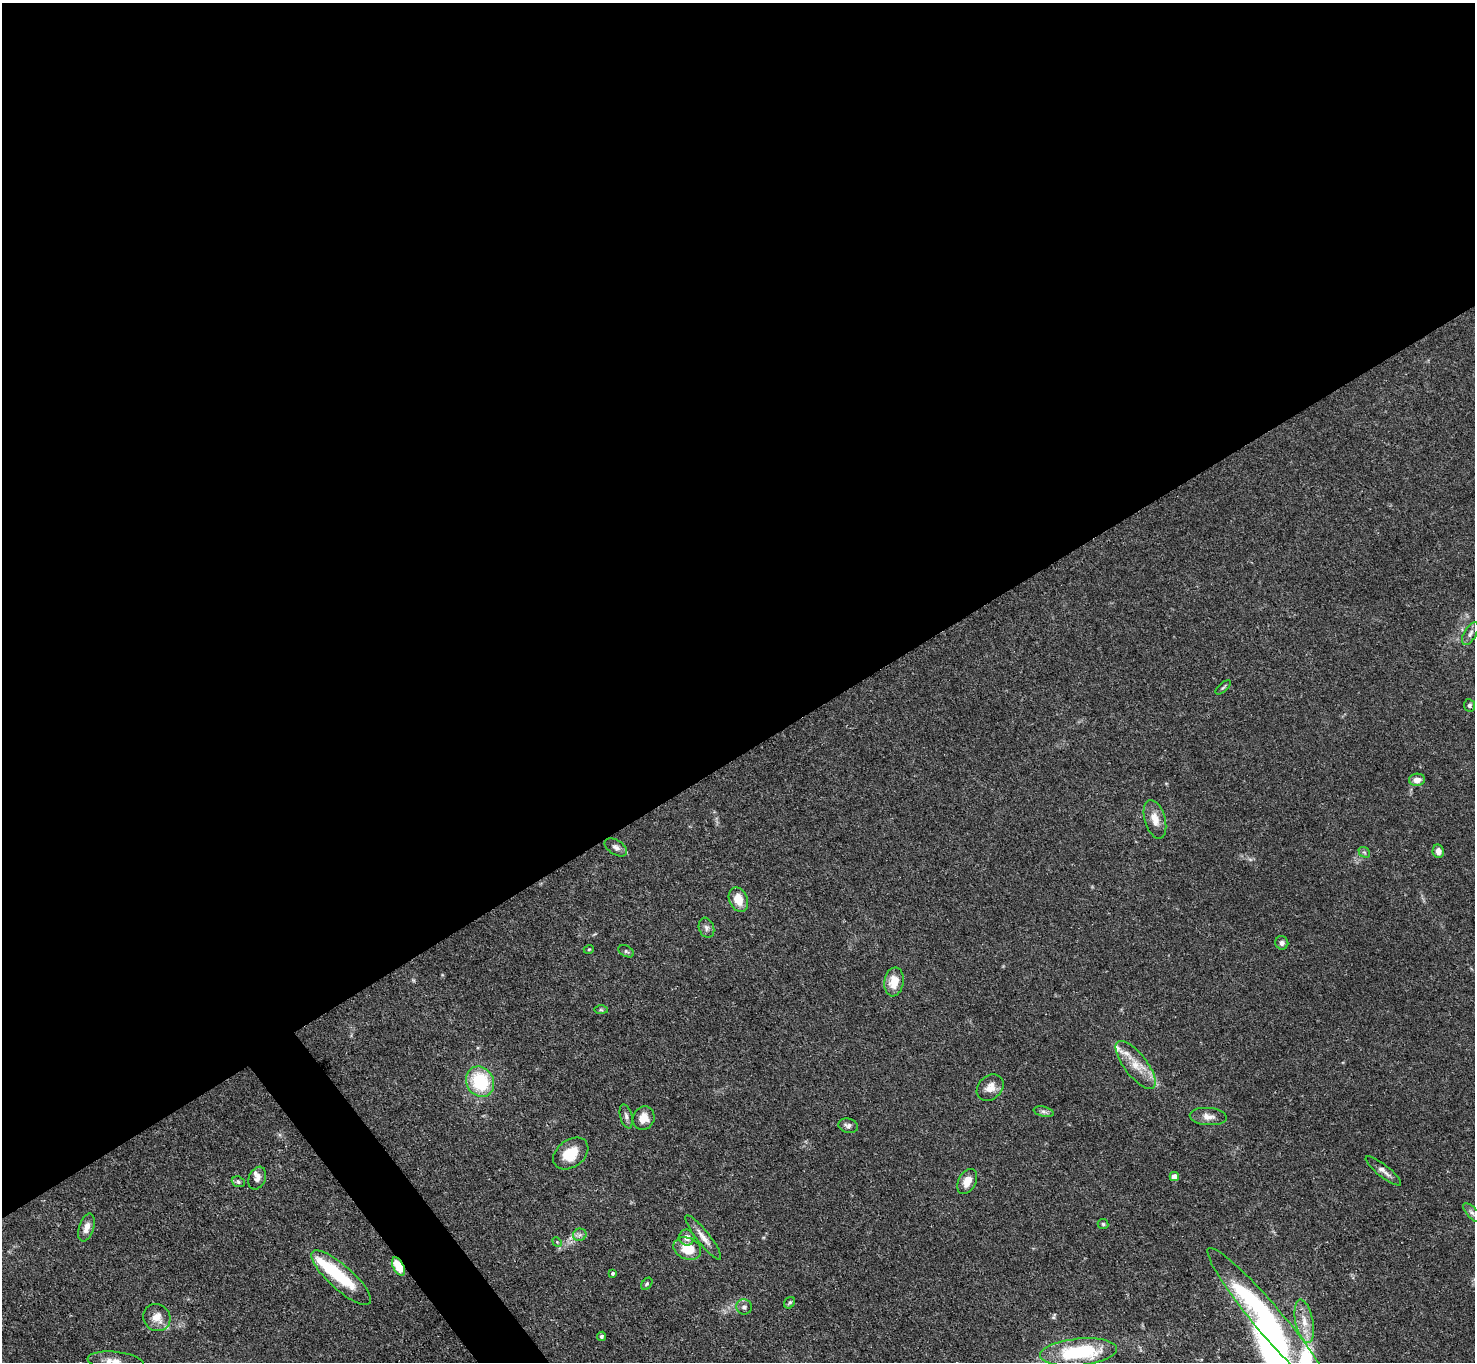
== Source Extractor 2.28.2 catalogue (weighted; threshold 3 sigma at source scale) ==
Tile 2 of 4 x 4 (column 2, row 1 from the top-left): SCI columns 1475-2947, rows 4234-5593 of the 5894 x 5887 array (HDU 1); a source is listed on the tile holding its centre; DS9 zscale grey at full resolution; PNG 1477 x 1364 px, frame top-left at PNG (2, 3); each listed source drawn as its Kron ellipse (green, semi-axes under 4 px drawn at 4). Shown black and unused: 57% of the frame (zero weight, under 3 of 4 exposures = <1% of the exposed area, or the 3 px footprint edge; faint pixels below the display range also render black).
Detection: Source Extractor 2.28.2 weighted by HDU 2 'WHT'; one run over the whole footprint, this tile lists its part. Background 0.131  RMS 0.0044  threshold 0.0199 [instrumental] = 3 sigma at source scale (4.5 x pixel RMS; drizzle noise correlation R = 1.50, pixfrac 1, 0.05/0.05 arcsec/px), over >= 5 px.
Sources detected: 57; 1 too faint to see at this stretch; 5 inside a brighter object's white glare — neither listed nor drawn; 2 inside a brighter listed object's ellipse — not listed separately; the other 49 listed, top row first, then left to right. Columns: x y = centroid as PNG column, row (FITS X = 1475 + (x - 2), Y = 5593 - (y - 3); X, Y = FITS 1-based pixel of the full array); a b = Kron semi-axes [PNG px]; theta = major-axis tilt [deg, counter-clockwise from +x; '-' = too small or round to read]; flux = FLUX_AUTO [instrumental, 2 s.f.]
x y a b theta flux
1470 634 13 6 59 1.7
1223 687 9 3 42 0.71
1470 705 6 5 - 0.98
1417 780 8 6 3 3
1155 819 20 10 -74 5.4
616 847 12 7 -33 2
1438 851 7 5 -80 2.6
1364 852 6 4 -42 0.77
738 900 13 9 -66 6.9
706 928 10 7 -71 1.6
1282 943 7 6 - 1.5
589 949 5 3 - 0.39
626 951 8 5 -29 0.84
894 982 14 9 82 7
601 1010 7 4 -1 0.66
1136 1065 29 11 -52 8.7
480 1082 16 13 -61 25
990 1088 15 11 43 4.2
1044 1112 10 5 -13 1.2
626 1116 12 6 -75 1.6
1208 1117 18 8 -4 3.4
644 1118 12 10 63 5.2
848 1126 10 7 -15 1.5
571 1154 19 13 37 10
1383 1171 22 6 -38 2.6
1174 1177 4 4 - 5.4
257 1178 12 8 66 2.2
967 1181 13 8 62 4.6
238 1182 7 5 -22 0.95
1472 1213 12 5 -48 1.6
1103 1224 5 5 - 0.72
86 1227 14 7 72 3.3
580 1235 7 6 - 1.2
703 1237 27 6 -52 3.9
687 1238 8 7 - 2.8
557 1242 5 4 - 0.51
687 1248 14 10 -22 9.7
398 1266 10 5 -62 12
613 1273 4 4 - 0.69
341 1278 39 12 -42 22
647 1284 7 4 52 0.73
790 1303 6 5 - 0.75
744 1307 8 7 - 1.6
157 1318 14 13 - 5.3
1268 1319 93 14 -50 87
1304 1321 22 9 -78 6.4
601 1336 4 4 - 0.86
1078 1352 38 13 5 37
116 1361 28 9 -6 5.6
Overlapping masked pixels (flux is a lower limit): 1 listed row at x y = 398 1266
Isophote crosses this tile's border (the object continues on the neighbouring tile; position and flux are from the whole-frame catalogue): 1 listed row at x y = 116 1361